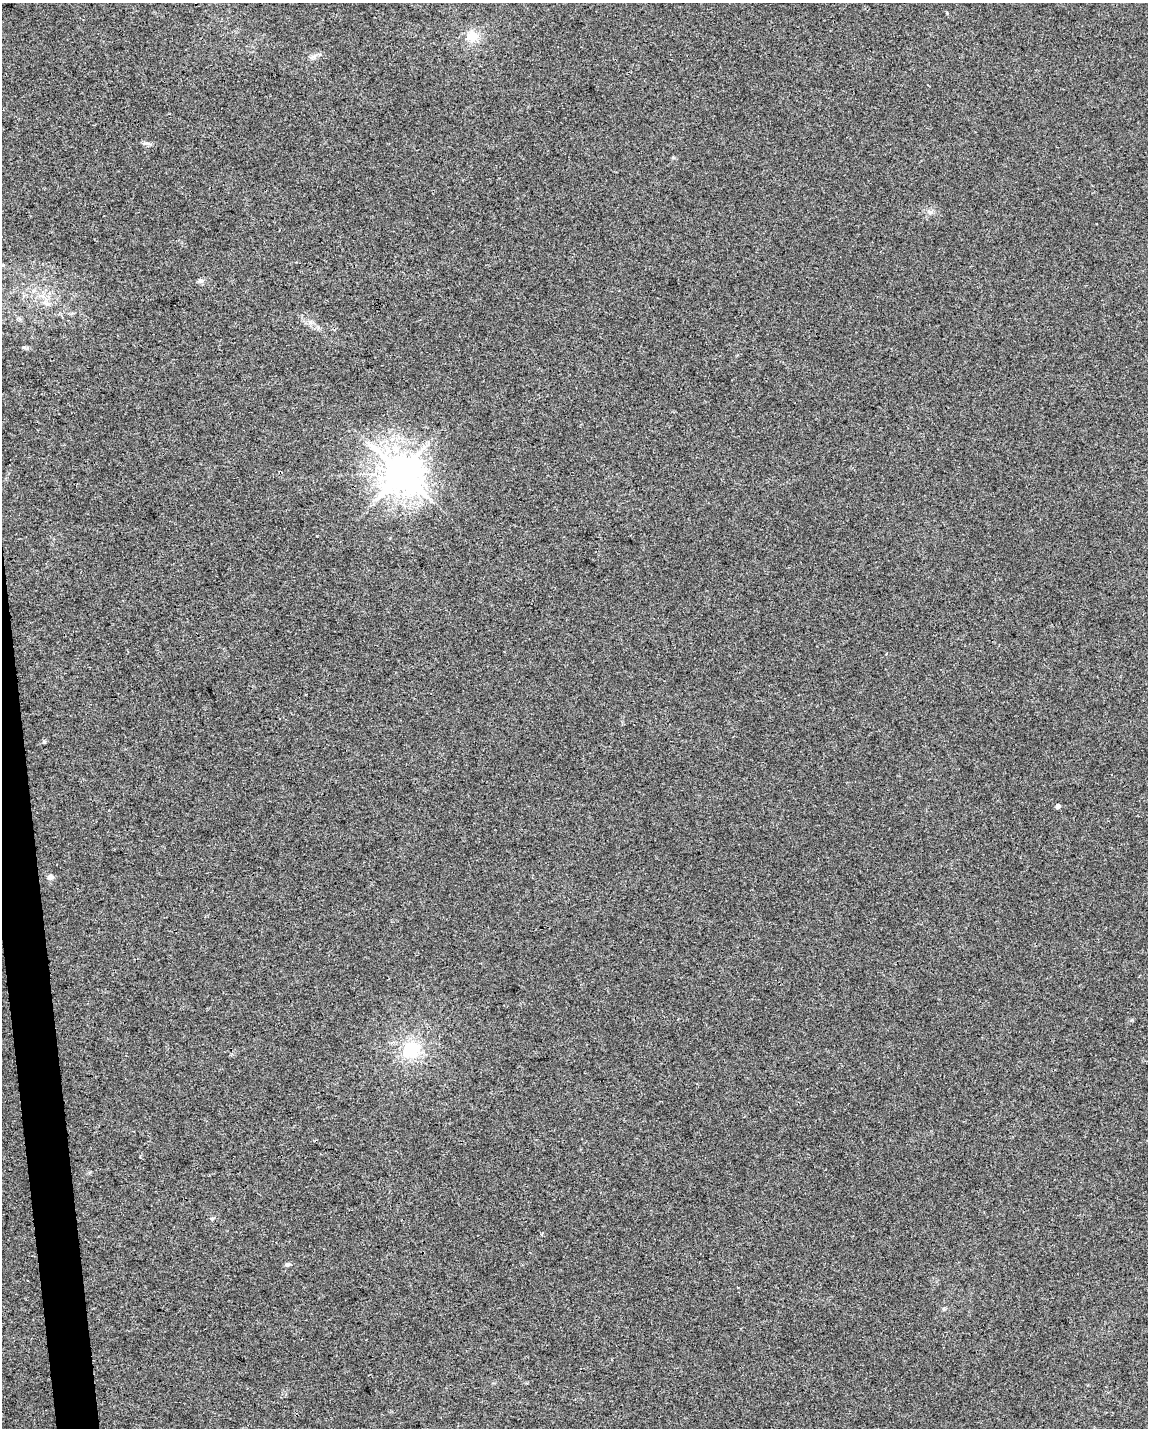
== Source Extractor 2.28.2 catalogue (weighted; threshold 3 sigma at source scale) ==
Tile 7 of 4 x 3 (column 3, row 2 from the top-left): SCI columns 2293-3438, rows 1478-2903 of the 4584 x 4338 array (HDU 1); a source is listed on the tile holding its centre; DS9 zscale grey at full resolution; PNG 1150 x 1430 px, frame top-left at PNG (2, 3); no overlay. Shown black and unused: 2% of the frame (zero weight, under 3 of 4 exposures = <1% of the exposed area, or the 3 px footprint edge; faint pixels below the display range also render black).
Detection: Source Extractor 2.28.2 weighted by HDU 2 'WHT'; one run over the whole footprint, this tile lists its part. Background 0.00662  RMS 0.0031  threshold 0.0141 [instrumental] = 3 sigma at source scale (4.5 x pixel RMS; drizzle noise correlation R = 1.50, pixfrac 1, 0.0396/0.0396 arcsec/px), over >= 5 px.
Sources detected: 12; all 12 listed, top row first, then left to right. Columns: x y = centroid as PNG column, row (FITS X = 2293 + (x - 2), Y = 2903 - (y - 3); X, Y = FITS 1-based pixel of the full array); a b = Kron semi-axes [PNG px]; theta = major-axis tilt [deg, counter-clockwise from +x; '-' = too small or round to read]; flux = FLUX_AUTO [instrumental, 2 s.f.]
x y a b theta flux
472 36 14 12 12 4.9
146 143 12 3 -10 0.76
930 212 8 6 -21 0.92
201 281 6 6 - 0.73
46 303 14 4 -18 1.3
401 473 11 10 - 780
431 500 7 4 -72 0.71
1058 806 4 4 - 1.4
50 877 5 5 - 1.9
411 1049 25 22 42 13
212 1218 6 4 0 0.41
288 1264 5 4 - 1.1
Unlisted compact peaks at least as high as the median listed source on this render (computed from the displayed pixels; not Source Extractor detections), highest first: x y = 44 742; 24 347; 1132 1020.